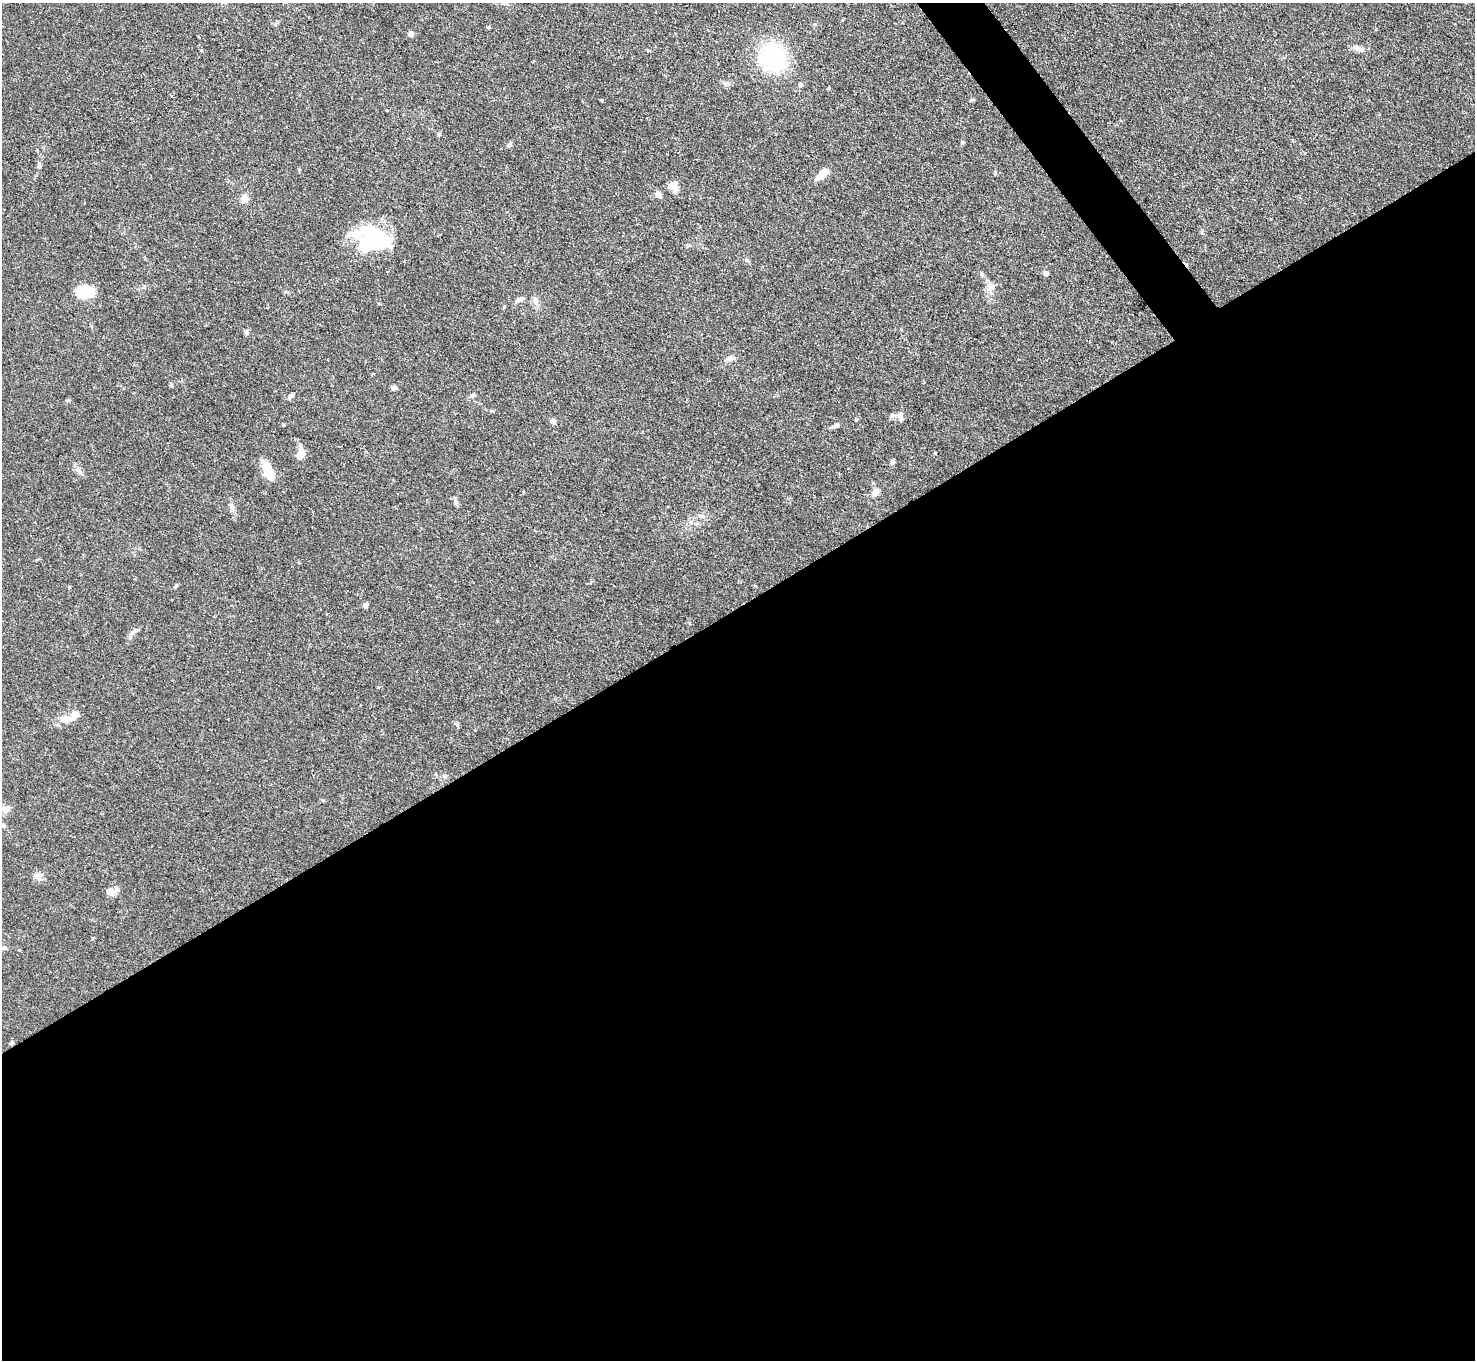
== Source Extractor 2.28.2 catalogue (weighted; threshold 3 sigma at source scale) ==
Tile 15 of 4 x 4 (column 3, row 4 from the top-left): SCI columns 2946-4418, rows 301-1658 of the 5896 x 5890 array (HDU 1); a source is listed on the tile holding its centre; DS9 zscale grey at full resolution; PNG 1477 x 1362 px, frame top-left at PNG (2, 3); no overlay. Shown black and unused: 57% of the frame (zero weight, under 2 of 3 exposures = <1% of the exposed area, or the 3 px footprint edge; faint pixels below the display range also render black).
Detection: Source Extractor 2.28.2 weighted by HDU 2 'WHT'; one run over the whole footprint, this tile lists its part. Background 0.109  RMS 0.0058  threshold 0.0261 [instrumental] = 3 sigma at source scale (4.5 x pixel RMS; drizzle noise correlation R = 1.50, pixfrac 1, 0.05/0.05 arcsec/px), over >= 5 px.
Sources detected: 60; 2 inside a brighter object's white glare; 2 cosmic-ray / hot-pixel residue — not listed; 3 inside a brighter listed object's ellipse — not listed separately; the other 53 listed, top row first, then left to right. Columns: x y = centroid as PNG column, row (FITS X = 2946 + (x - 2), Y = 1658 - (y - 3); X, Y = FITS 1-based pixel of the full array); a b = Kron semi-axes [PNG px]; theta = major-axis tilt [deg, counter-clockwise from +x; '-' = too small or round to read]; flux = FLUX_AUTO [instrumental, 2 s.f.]
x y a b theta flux
411 34 6 6 - 1.8
1357 48 15 7 -21 3.4
201 50 3 3 - 1.2
772 57 23 20 -67 63
800 85 5 5 - 1.3
602 100 3 3 - 1.2
386 110 3 2 - 0.95
439 134 5 5 - 1
962 143 5 5 - 0.89
510 144 7 5 52 1.2
39 165 9 5 84 1.3
823 173 17 8 51 5.6
995 173 6 4 49 0.78
672 186 11 10 - 5.6
658 194 11 7 -42 2.1
245 198 8 8 - 4.2
374 237 32 18 -57 36
746 260 6 4 -89 0.88
1046 273 6 6 - 1.5
982 274 6 5 - 1
991 288 12 9 12 3.7
85 292 17 11 -1 18
519 300 13 6 16 2.1
535 301 11 8 -85 3
246 332 8 5 -81 1.2
730 358 9 6 16 3.4
171 385 5 4 - 0.92
394 388 5 5 - 1.9
290 396 8 5 49 1.7
68 401 7 3 9 0.76
893 415 9 6 -7 1.7
900 417 12 6 -75 2.4
856 420 5 4 - 0.63
553 421 4 4 - 5.2
836 425 7 6 - 1.4
935 453 4 3 - 0.51
301 454 14 9 79 5.7
892 462 6 5 - 1.3
268 471 22 10 -68 10
875 492 9 7 59 3.6
231 505 10 6 -46 1.9
702 516 9 5 -17 1.5
176 586 6 4 61 0.76
366 605 7 5 65 1.4
133 633 12 5 37 2.1
67 719 18 8 -1 5.4
445 777 7 5 -52 1.1
5 809 9 8 - 3.5
3 826 10 5 -27 1.8
38 876 12 9 3 3.3
110 891 10 9 - 2.9
4 948 7 4 0 1.1
12 1043 5 5 - 0.78
Overlapping masked pixels (flux is a lower limit): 1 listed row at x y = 12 1043
Isophote crosses this tile's border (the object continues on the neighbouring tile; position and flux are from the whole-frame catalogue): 1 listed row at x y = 3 826
Unlisted compact peaks at least as high as the median listed source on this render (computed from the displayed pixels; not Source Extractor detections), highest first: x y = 489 27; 283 425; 455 501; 285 292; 78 470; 69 587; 457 725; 299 169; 648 50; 472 395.